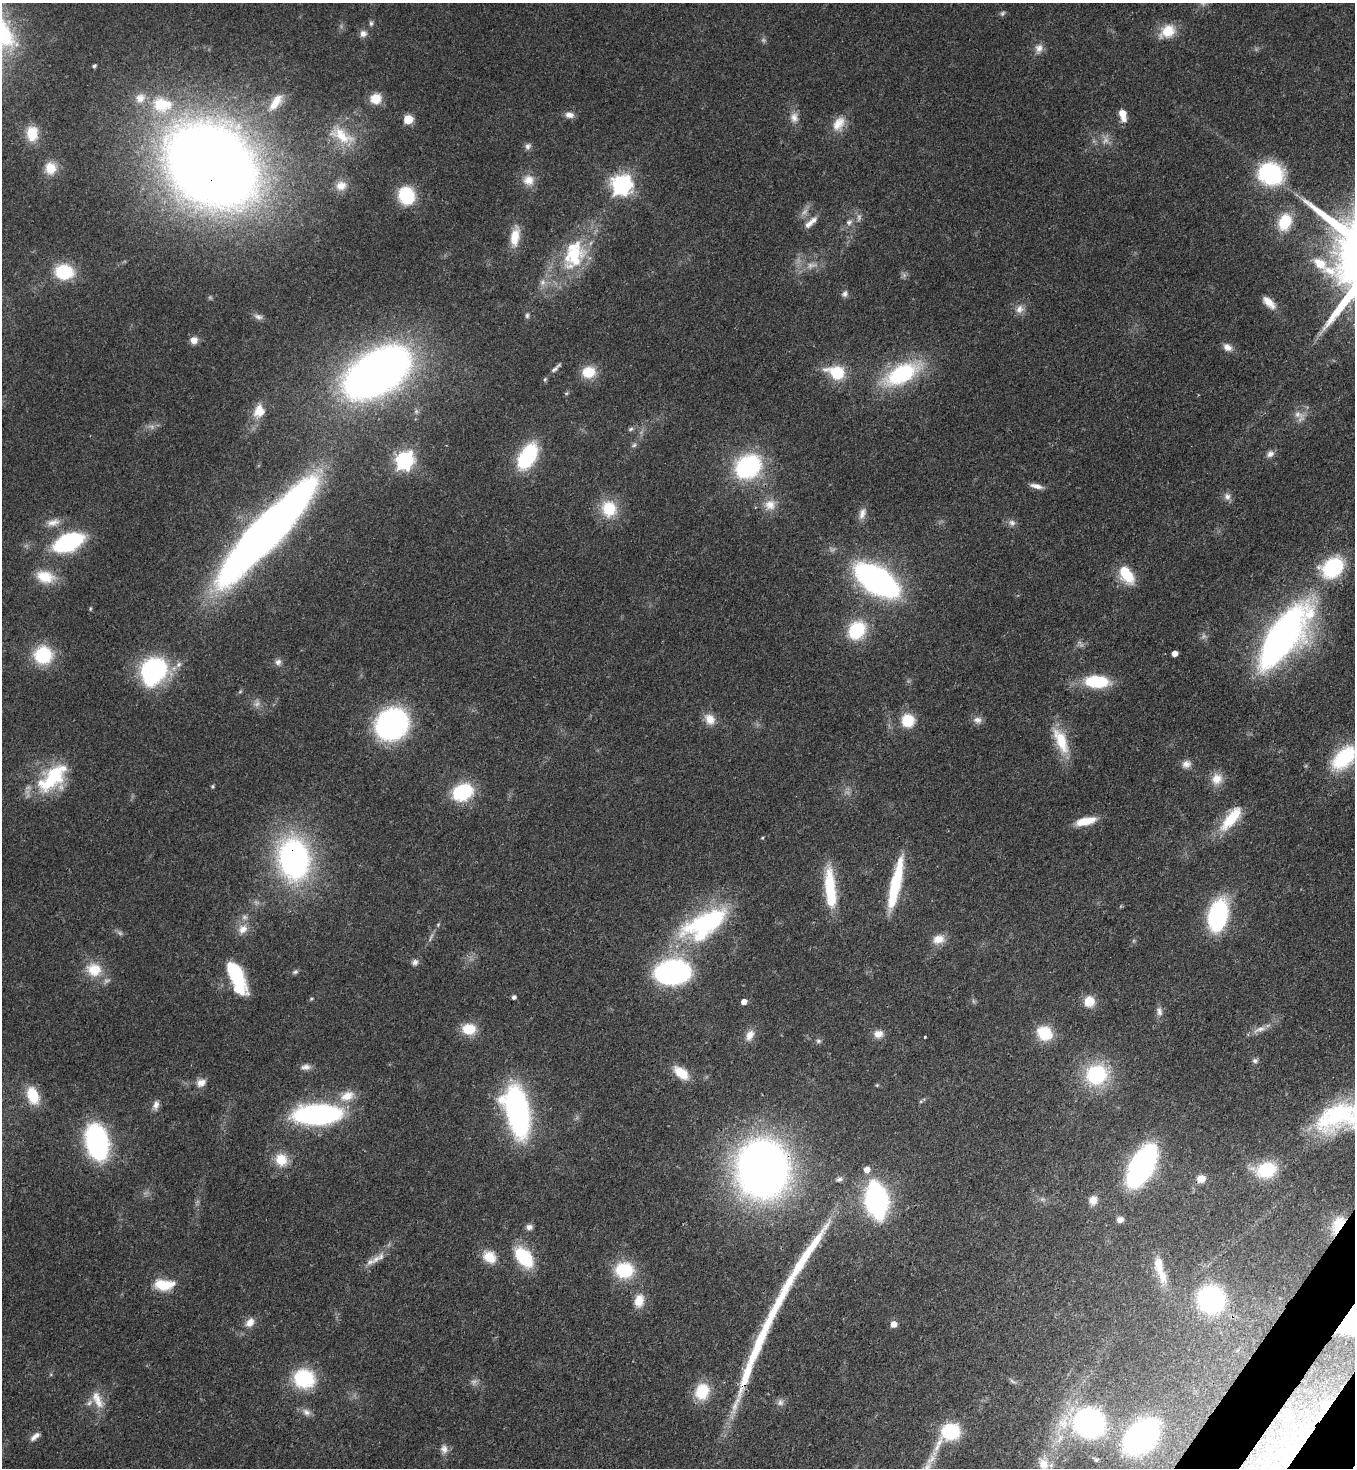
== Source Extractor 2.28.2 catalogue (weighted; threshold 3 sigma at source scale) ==
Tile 6 of 4 x 4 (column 2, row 2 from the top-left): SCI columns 1717-3069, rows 2990-4455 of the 6000 x 5978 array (HDU 1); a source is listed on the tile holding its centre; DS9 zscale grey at full resolution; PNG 1357 x 1470 px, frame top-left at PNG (2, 3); no overlay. Shown black and unused: <1% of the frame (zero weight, under 3 of 4 exposures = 7% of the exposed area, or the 3 px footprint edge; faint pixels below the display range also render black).
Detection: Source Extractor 2.28.2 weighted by HDU 2 'WHT'; one run over the whole footprint, this tile lists its part. Background 0.0729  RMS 0.004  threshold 0.018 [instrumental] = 3 sigma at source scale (4.5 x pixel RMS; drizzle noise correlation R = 1.50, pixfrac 1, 0.05/0.05 arcsec/px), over >= 5 px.
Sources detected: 191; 15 too faint to see at this stretch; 1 inside a brighter object's white glare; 2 long thin detections or spike segments (spike, bleed or trail) — not listed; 8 inside a brighter listed object's ellipse — not listed separately; the other 165 listed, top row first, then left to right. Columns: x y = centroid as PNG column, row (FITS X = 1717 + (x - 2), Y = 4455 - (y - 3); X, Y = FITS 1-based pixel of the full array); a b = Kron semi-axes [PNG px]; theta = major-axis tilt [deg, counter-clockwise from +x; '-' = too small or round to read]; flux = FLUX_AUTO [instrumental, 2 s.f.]
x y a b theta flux
1002 13 8 5 42 0.85
371 23 8 5 90 1
1168 31 21 15 35 9.2
363 33 10 9 - 2.3
1039 48 12 11 - 3
94 66 4 3 - 0.85
376 99 12 11 - 7.7
275 102 28 11 54 7.6
162 105 30 22 -6 23
1122 114 11 6 -74 6
569 115 10 7 -6 2.6
794 118 14 11 -75 3.4
408 119 5 5 - 20
839 124 22 14 59 6.6
32 134 16 12 -90 9
342 135 41 18 -32 14
528 146 9 8 - 1.6
211 165 64 50 -35 860
50 168 16 14 -86 6.5
1271 174 26 22 -12 40
528 180 15 14 - 5.4
622 185 8 8 - 220
341 186 15 13 13 4.7
406 195 15 12 -69 28
811 222 20 7 41 3.5
849 222 9 7 42 1.7
1285 222 18 13 68 15
515 237 24 10 81 8.3
574 255 46 30 71 33
812 265 18 8 8 4
64 272 16 13 -4 23
542 282 10 8 63 2.6
845 294 9 8 - 1.5
1269 302 19 9 -43 4.4
1020 309 13 11 62 3.1
527 315 8 5 89 0.96
258 317 13 7 -20 1.8
194 340 9 9 - 2.7
1227 347 12 9 -30 2.8
555 368 16 5 46 1.6
589 372 16 13 8 9.3
836 372 24 16 -17 14
377 373 49 28 33 380
902 374 45 20 27 41
259 411 16 13 73 6.6
631 429 8 5 28 0.92
634 445 8 5 31 1
1270 454 10 8 35 2.1
527 456 23 13 59 41
404 461 7 7 - 170
748 467 15 11 36 96
1036 486 16 6 -14 2.7
1227 497 10 9 - 2.1
770 505 15 15 - 5.5
609 509 21 19 -67 14
862 513 17 9 70 2.9
53 522 20 10 14 4.3
1012 523 9 8 - 1.8
266 532 87 18 47 620
68 542 20 11 23 72
1332 568 22 17 34 35
1126 575 21 12 -56 13
45 577 26 16 -15 10
877 580 26 13 -33 250
90 609 5 4 - 0.48
857 630 18 14 50 25
1282 638 42 17 54 310
1174 654 5 4 - 3.2
43 655 16 16 - 25
278 662 9 8 - 1.8
178 664 10 7 45 2.2
154 671 29 23 55 61
1097 681 25 13 -3 21
710 719 15 12 -51 4.9
908 720 12 12 - 13
977 720 12 9 5 2.3
392 724 20 18 40 140
1061 741 36 14 -67 14
1344 757 33 19 44 29
1186 764 12 10 11 2.7
53 778 40 19 43 32
1217 779 16 15 - 5.5
212 786 4 4 - 0.58
462 792 16 12 26 35
1231 818 38 13 51 15
1086 821 23 8 13 8.3
762 838 4 4 - 0.45
294 859 37 27 -82 120
895 884 53 9 78 29
830 888 46 11 -85 24
1218 915 19 11 73 86
707 922 64 25 23 59
438 925 5 5 - 0.54
243 929 15 13 46 4.8
431 937 15 4 69 1.4
938 939 15 11 12 4.9
415 962 8 7 - 1.6
94 970 22 18 -21 11
295 972 8 6 26 0.95
673 972 21 14 5 140
235 973 29 12 -59 28
514 997 4 4 - 1.1
311 999 6 4 18 0.49
1089 1001 11 11 - 7.6
744 1002 5 4 - 3.1
1159 1011 13 7 -73 2.1
469 1029 16 12 -3 9.6
1260 1029 22 7 22 3.5
1044 1033 13 12 - 17
878 1034 12 10 7 3.6
750 1035 14 9 63 3.8
925 1037 3 2 - 0.46
818 1041 7 6 - 1
1255 1061 8 7 - 1.2
306 1067 14 8 5 2.3
681 1073 18 10 -39 9.1
1097 1074 20 18 21 36
201 1083 12 10 18 3.1
877 1085 5 4 - 0.49
33 1095 19 12 -70 13
347 1096 22 13 23 7.4
921 1101 5 4 - 0.58
156 1105 12 7 77 2.3
517 1111 38 17 -78 140
318 1114 33 13 2 120
1340 1115 57 36 12 54
97 1142 22 13 -77 130
281 1160 16 15 - 8.2
1142 1166 25 12 61 210
763 1169 36 31 -88 410
867 1170 7 7 - 2.9
1266 1170 19 14 17 23
839 1179 10 6 22 1.4
1201 1179 7 6 - 6.6
876 1200 22 12 -81 140
1093 1200 12 10 76 3.6
1120 1220 8 7 - 2.1
1338 1225 25 12 61 11
529 1227 8 7 - 1.7
815 1242 69 10 56 20
489 1257 17 13 -39 7.8
524 1257 23 14 -50 22
370 1262 14 8 28 3.1
1158 1264 24 12 -83 7.7
624 1270 20 18 0 20
164 1285 24 12 -1 11
1211 1299 18 17 - 84
639 1301 16 11 80 6.4
250 1322 14 10 50 3.6
894 1324 6 5 - 3.7
758 1344 74 12 67 28
304 1379 21 19 -14 28
1013 1381 11 4 -27 1.1
702 1391 18 15 73 14
97 1398 19 13 -60 6.6
780 1402 10 9 - 1.8
1326 1406 11 9 56 5.2
306 1412 12 9 -33 2.4
1088 1423 25 19 -8 140
950 1432 22 14 42 32
35 1436 14 6 39 2.2
1141 1437 23 15 43 190
444 1449 11 10 - 2.6
1096 1459 9 7 -18 1.4
1043 1464 19 15 -50 7.4
Overlapping masked pixels (flux is a lower limit): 7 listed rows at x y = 211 165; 266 532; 294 859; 33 1095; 763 1169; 1338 1225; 1326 1406
Isophote crosses this tile's border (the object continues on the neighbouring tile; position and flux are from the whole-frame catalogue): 2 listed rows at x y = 1344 757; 1340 1115